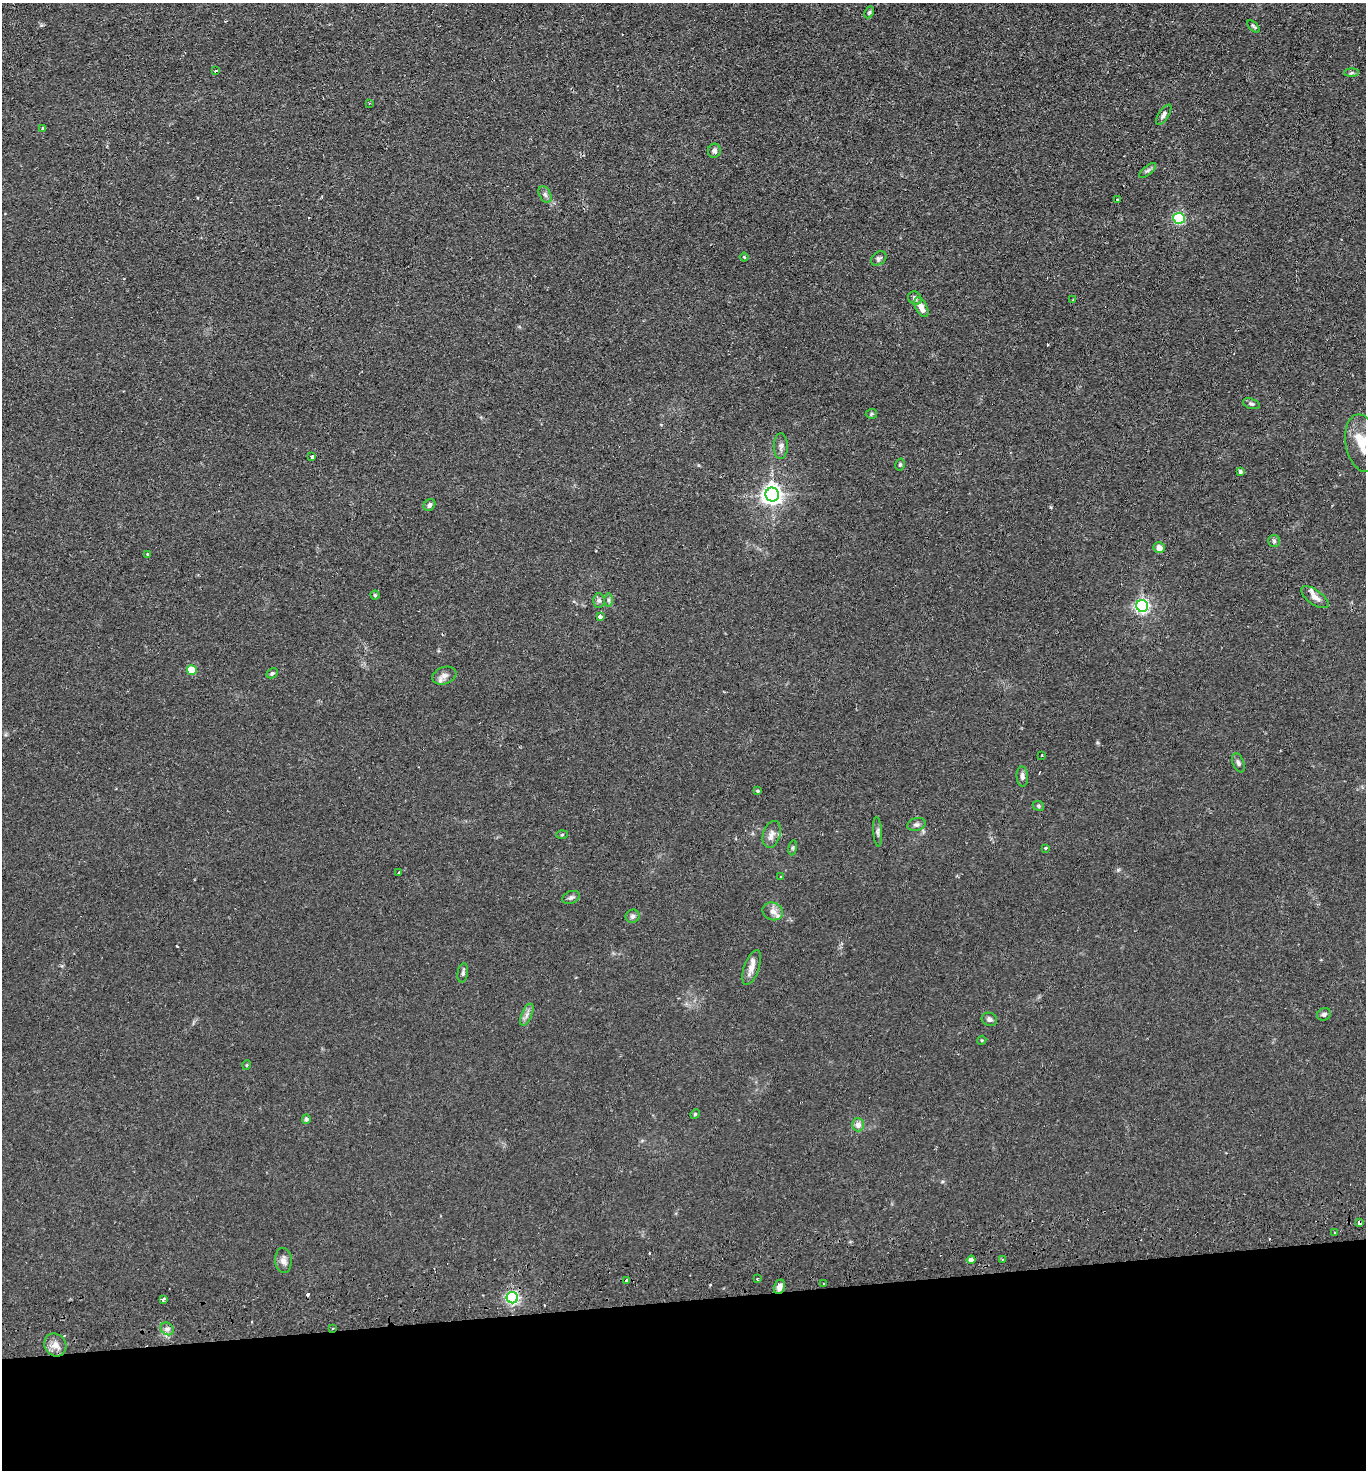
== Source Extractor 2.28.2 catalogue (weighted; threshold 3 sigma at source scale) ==
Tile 8 of 3 x 3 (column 2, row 3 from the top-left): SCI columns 1490-2853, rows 56-1523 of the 4380 x 4515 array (HDU 1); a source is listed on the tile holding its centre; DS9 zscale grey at full resolution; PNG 1368 x 1472 px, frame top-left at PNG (2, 3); each listed source drawn as its Kron ellipse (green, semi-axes under 4 px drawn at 4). Shown black and unused: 12% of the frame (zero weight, under 2 of 3 exposures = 3% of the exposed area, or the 3 px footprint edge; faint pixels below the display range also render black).
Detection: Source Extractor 2.28.2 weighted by HDU 2 'WHT'; one run over the whole footprint, this tile lists its part. Background 0.0312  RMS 0.0056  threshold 0.0254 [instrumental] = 3 sigma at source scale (4.5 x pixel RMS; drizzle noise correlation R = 1.50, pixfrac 1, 0.05/0.05 arcsec/px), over >= 5 px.
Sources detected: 88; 6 cosmic-ray / hot-pixel residue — neither listed nor drawn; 4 inside a brighter listed object's ellipse — not listed separately; the other 78 listed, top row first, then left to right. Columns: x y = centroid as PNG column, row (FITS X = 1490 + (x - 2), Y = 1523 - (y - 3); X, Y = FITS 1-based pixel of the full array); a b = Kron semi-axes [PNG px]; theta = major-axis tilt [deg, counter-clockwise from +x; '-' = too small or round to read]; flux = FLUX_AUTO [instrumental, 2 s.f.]
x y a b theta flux
869 12 6 4 63 0.79
1254 26 7 3 -45 0.76
216 71 4 2 - 0.6
1351 73 7 4 1 0.96
369 103 3 3 - 0.51
1164 115 12 5 57 1.8
42 128 3 2 - 0.57
714 151 7 6 - 1.9
1148 170 10 4 40 1.3
545 195 9 5 -63 1.6
1118 200 3 3 - 0.58
1179 218 6 5 - 64
744 257 4 3 - 0.48
879 258 8 6 37 1.3
915 298 7 6 - 1.6
1073 300 3 3 - 0.58
921 307 11 5 -62 4.7
1251 404 9 5 -18 1.2
871 414 5 5 - 0.8
1362 443 29 16 -80 14
781 446 13 7 89 2.2
312 457 3 3 - 3.6
900 465 6 5 - 0.92
1240 472 4 3 - 1.1
772 495 7 7 - 320
429 505 6 5 - 1.7
1274 541 6 6 - 1.1
1159 548 6 5 - 3.7
148 554 3 3 - 0.85
375 595 4 4 - 0.78
1315 597 16 7 -36 3.6
599 600 7 6 - 1.4
608 600 6 4 90 1
1142 606 6 6 - 130
600 617 3 3 - 7.3
192 670 5 5 - 18
272 673 6 5 - 1.2
444 676 12 8 21 3.1
1042 755 2 2 - 0.45
1238 763 10 5 -69 1.5
1022 776 10 5 -87 2
758 791 3 3 - 0.64
1038 806 6 4 -24 0.83
916 824 9 6 16 1.6
878 832 15 4 -86 1.5
562 834 5 3 - 0.56
772 834 14 8 73 3.3
793 848 7 4 82 0.82
1045 848 3 3 - 1.2
399 873 3 2 - 0.64
780 877 3 2 - 0.38
571 897 9 6 22 1.4
773 911 10 8 -23 3.2
633 916 7 6 - 1.5
752 968 18 7 70 4.6
463 973 10 5 80 1.4
1324 1014 7 6 - 1.3
527 1015 12 5 66 2.3
989 1019 8 6 -17 1.6
982 1040 4 3 - 0.5
247 1065 5 3 - 0.45
695 1114 5 4 - 0.61
306 1119 4 4 - 1.2
858 1125 6 6 - 3.5
1359 1223 4 3 - 5.5
1334 1233 3 2 - 0.61
1002 1259 3 2 - 0.53
283 1260 12 8 -86 3
971 1260 4 4 - 3
757 1279 4 3 - 0.56
627 1280 3 3 - 2.2
824 1284 3 2 - 0.49
779 1287 7 5 70 3.5
512 1298 6 5 - 110
163 1299 4 3 - 2.6
333 1328 3 2 - 0.77
167 1329 7 6 - 1.7
55 1345 12 10 -51 4.3
Overlapping masked pixels (flux is a lower limit): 4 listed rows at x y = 1359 1223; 779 1287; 512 1298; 333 1328
Isophote crosses this tile's border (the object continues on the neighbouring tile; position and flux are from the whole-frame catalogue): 1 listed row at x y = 1362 443